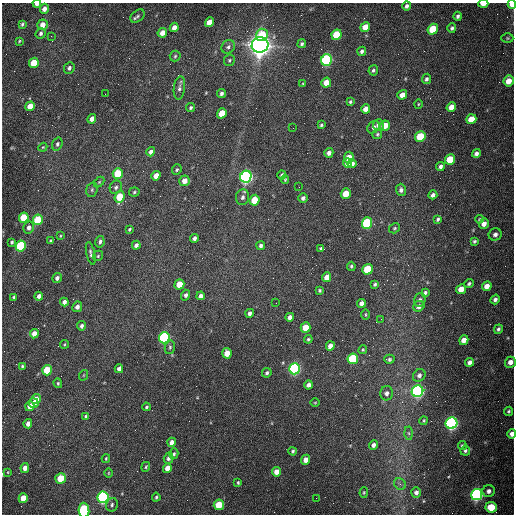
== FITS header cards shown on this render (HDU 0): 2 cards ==
NAXIS1  =                  512 /fastest changing axis
NAXIS2  =                  512 /next to fastest changing axis

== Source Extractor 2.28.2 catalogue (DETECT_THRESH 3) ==
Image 512 x 512 px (HDU 0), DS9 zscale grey, 1 PNG px = 1 image px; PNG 516 x 516 px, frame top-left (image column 1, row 512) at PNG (2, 3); each listed source drawn as its Kron ellipse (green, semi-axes under 4 px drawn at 4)
Background 1560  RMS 24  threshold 72.4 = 3 sigma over >= 5 px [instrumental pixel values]
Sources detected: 201; all 201 listed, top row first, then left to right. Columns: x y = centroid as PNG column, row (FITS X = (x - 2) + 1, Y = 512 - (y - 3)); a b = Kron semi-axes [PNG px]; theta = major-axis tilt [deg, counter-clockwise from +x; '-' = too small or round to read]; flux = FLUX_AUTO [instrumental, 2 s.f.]
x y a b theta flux
37 4 4 3 - 9.0e+03
483 4 5 3 - 1.7e+04
512 4 4 4 - 2.1e+04
406 6 4 3 - 4.3e+03
44 9 5 4 - 9.5e+03
137 16 8 5 41 3.8e+03
458 16 4 3 - 3.8e+03
209 22 5 4 - 2.5e+04
22 24 3 3 - 2.5e+03
42 25 5 5 - 1.3e+04
174 27 5 4 - 9.5e+03
365 27 5 4 - 2.2e+04
452 28 4 4 - 3.2e+03
433 29 5 5 - 6.1e+04
41 33 5 5 - 4.0e+03
162 33 5 4 - 1.5e+04
262 35 6 5 - 5.5e+04
336 35 5 5 - 6.8e+04
51 36 3 2 - 1.5e+03
507 38 6 5 - 2.6e+03
19 41 4 3 - 1.6e+03
302 44 4 3 - 2.9e+03
260 45 8 7 - 2.2e+06
228 47 7 6 - 4.7e+03
362 51 5 4 - 3.9e+03
175 56 5 5 - 2.5e+03
229 60 6 5 - 2.5e+03
326 60 6 5 - 3.5e+05
34 63 5 4 - 4.4e+04
69 68 6 5 - 4.2e+03
373 70 5 5 - 3.2e+03
426 79 5 4 - 3.6e+03
508 81 6 5 - 2.2e+04
326 83 5 4 - 2.3e+04
303 84 4 3 - 1.7e+03
179 88 12 5 83 5.5e+03
221 93 4 4 - 4.1e+03
105 94 2 2 - 7.1e+02
402 95 5 4 - 1.3e+04
350 102 4 3 - 2.6e+03
418 104 4 3 - 1.5e+03
30 106 5 4 - 2.4e+04
451 107 5 4 - 1.8e+04
191 108 4 3 - 2.9e+03
366 109 5 4 - 1.3e+04
222 113 5 4 - 3.4e+04
92 119 5 4 - 8.4e+03
471 119 5 4 - 2.6e+04
321 125 4 3 - 2.5e+03
378 125 6 5 - 7.4e+03
385 126 5 4 - 2.2e+04
373 127 7 5 43 5.2e+03
293 128 2 2 - 7.0e+02
377 134 5 5 - 2.3e+03
420 136 5 5 - 6.6e+04
57 144 7 5 72 3.7e+03
43 147 4 3 - 1.6e+03
151 152 5 4 - 5.9e+03
329 153 5 4 - 6.0e+03
476 153 4 4 - 5.4e+03
349 158 6 5 - 2.8e+04
450 159 5 5 - 4.8e+04
347 163 4 4 - 1.3e+04
352 163 5 4 - 4.6e+03
440 166 4 4 - 5.1e+03
177 170 5 5 - 2.8e+03
118 174 5 5 - 4.5e+04
282 175 4 3 - 3.4e+03
156 176 5 4 - 1.5e+04
246 176 6 5 - 7.2e+05
285 180 4 3 - 1.8e+03
184 181 5 5 - 1.3e+04
99 182 6 4 45 2.1e+03
116 187 7 5 64 4.6e+03
299 187 2 2 - 9.2e+02
92 190 7 5 71 3.2e+03
401 190 6 5 - 5.3e+03
134 192 5 4 - 2.4e+03
346 193 5 5 - 2.9e+04
433 195 4 4 - 5.7e+03
120 197 6 5 - 4.3e+04
243 197 8 6 81 5.3e+03
303 198 5 5 - 4.4e+03
254 200 5 5 - 3.7e+04
24 218 5 5 - 6.9e+04
438 219 4 3 - 2.8e+03
479 219 4 3 - 1.8e+03
38 220 5 5 - 8.2e+04
367 223 5 5 - 1.7e+05
484 224 5 4 - 9.3e+03
29 228 6 5 - 6.6e+03
395 228 6 4 32 2.4e+03
129 229 4 3 - 2.1e+03
495 234 6 6 - 5.8e+03
60 236 4 2 - 1.3e+03
194 238 4 3 - 5.1e+03
50 241 4 3 - 1.7e+03
474 241 4 4 - 2.6e+03
12 242 4 3 - 2.5e+03
100 242 6 4 78 4.2e+03
136 245 4 4 - 5.5e+03
21 246 5 5 - 1.4e+05
261 246 4 4 - 4.2e+03
321 249 4 3 - 3.5e+03
91 253 12 4 -77 4.5e+03
98 256 6 4 48 2.2e+03
351 266 4 4 - 2.8e+03
367 269 5 5 - 6.7e+04
327 277 5 4 - 1.6e+04
57 278 5 4 - 4.7e+03
179 284 5 5 - 3.5e+04
375 284 4 3 - 2.7e+03
469 284 5 4 - 2.9e+03
487 286 5 4 - 1.1e+04
461 289 5 4 - 1.9e+04
320 290 4 4 - 2.3e+03
425 293 4 3 - 3.4e+03
186 295 5 4 - 4.5e+03
39 296 4 4 - 5.7e+03
201 296 4 4 - 6.2e+03
14 297 4 3 - 2.7e+03
495 299 5 4 - 4.9e+03
420 300 7 5 73 4.0e+03
64 302 4 4 - 6.3e+03
276 303 2 2 - 9.8e+02
362 303 4 4 - 6.5e+03
419 306 6 5 - 7.1e+03
77 307 5 4 - 6.5e+03
250 313 4 3 - 5.0e+03
366 314 5 2 - 1.5e+03
290 317 4 4 - 7.4e+03
381 319 2 2 - 1.0e+03
82 326 4 4 - 4.4e+03
305 327 5 5 - 3.1e+04
498 329 5 4 - 3.6e+03
34 334 5 4 - 1.4e+04
164 338 6 5 - 3.5e+05
308 339 4 4 - 2.2e+03
464 340 5 4 - 1.2e+04
64 344 4 3 - 1.5e+03
330 346 5 4 - 1.0e+04
170 347 7 5 76 3.1e+03
363 350 4 3 - 1.8e+03
227 353 5 4 - 2.2e+04
353 359 5 5 - 1.1e+05
389 359 5 4 - 3.1e+03
470 362 4 4 - 5.5e+03
510 362 5 5 - 1.0e+04
22 366 4 3 - 2.1e+03
119 369 4 4 - 5.5e+03
294 369 6 5 - 4.3e+05
47 370 5 5 - 5.0e+04
267 373 5 4 - 3.3e+03
84 375 5 3 - 1.3e+03
419 375 7 5 45 5.4e+03
58 383 5 4 - 1.8e+03
309 385 4 4 - 6.1e+03
417 391 6 5 - 5.8e+05
387 393 7 6 - 6.2e+03
36 399 5 4 - 1.7e+04
34 403 5 4 - 1.5e+04
315 403 4 3 - 1.3e+03
30 406 5 4 - 9.5e+03
146 407 4 3 - 2.6e+03
509 411 5 4 - 2.3e+03
86 416 4 3 - 2.6e+03
424 421 4 4 - 1.9e+03
451 423 6 5 - 6.5e+05
28 424 5 4 - 6.2e+03
409 433 6 4 -88 2.7e+03
512 434 4 4 - 7.7e+03
172 442 4 4 - 7.3e+03
373 445 5 4 - 6.2e+03
462 446 4 4 - 2.9e+03
293 451 4 4 - 2.8e+03
465 451 5 5 - 3.4e+03
174 454 5 4 - 2.7e+03
169 458 6 4 72 5.0e+03
106 459 4 3 - 1.8e+03
306 460 5 4 - 1.2e+04
146 467 5 3 - 2.1e+03
25 468 5 4 - 1.0e+04
167 468 5 4 - 1.4e+04
8 472 3 2 - 1.1e+03
276 472 5 4 - 1.3e+04
108 473 5 3 - 1.4e+03
61 478 5 5 - 4.2e+04
238 483 4 3 - 2.0e+03
400 484 6 5 - 4.1e+03
489 491 6 6 - 6.9e+03
364 492 5 4 - 1.8e+03
416 492 5 5 - 6.1e+03
477 494 6 5 - 5.0e+05
103 497 6 5 - 4.5e+05
156 497 4 3 - 2.3e+03
23 498 5 4 - 2.6e+04
316 498 2 2 - 3.4e+03
112 505 7 5 76 3.9e+03
219 505 5 5 - 4.3e+04
491 507 5 5 - 4.6e+04
84 510 7 5 -86 1.7e+05
At the frame edge (FLAGS 8, measured only in part): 6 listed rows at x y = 37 4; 483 4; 512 4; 510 362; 512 434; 84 510